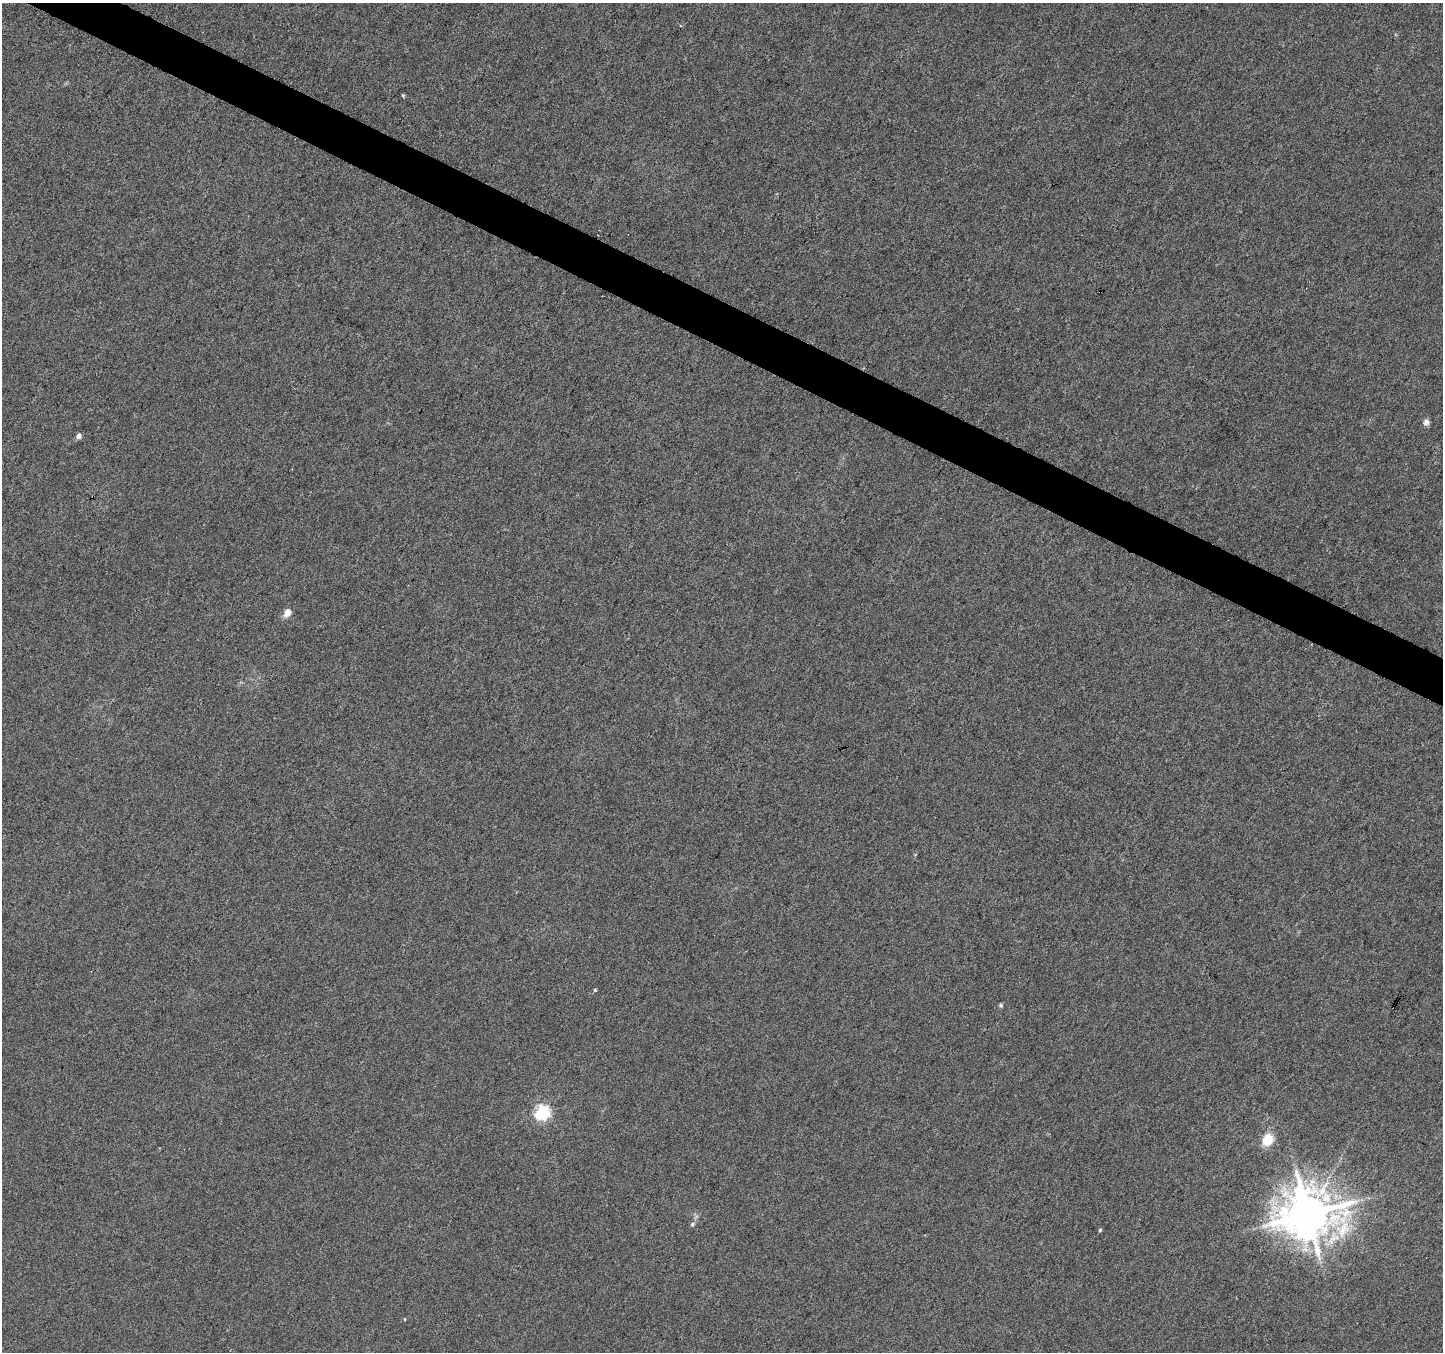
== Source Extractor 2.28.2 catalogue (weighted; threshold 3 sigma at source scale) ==
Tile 11 of 4 x 4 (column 3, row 3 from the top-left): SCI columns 2882-4322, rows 1551-2900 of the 5771 x 5868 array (HDU 1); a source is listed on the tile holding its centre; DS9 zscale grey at full resolution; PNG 1445 x 1354 px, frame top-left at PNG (2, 3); no overlay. Shown black and unused: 3% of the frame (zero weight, under 3 of 6 exposures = <1% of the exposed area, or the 3 px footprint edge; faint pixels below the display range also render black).
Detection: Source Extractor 2.28.2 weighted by HDU 2 'WHT'; one run over the whole footprint, this tile lists its part. Background 0.00617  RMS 0.0033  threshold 0.0134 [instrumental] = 3 sigma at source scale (4.09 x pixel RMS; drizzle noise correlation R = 1.36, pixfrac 0.8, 0.0396/0.0396 arcsec/px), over >= 5 px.
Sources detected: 11; all 11 listed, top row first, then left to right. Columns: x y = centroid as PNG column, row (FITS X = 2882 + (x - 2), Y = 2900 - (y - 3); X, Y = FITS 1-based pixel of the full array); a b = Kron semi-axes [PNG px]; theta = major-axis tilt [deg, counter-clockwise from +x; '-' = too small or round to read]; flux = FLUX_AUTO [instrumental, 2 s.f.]
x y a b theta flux
403 96 4 3 - 0.54
1426 422 7 6 - 1.5
78 436 6 6 - 1.1
287 613 9 7 59 2.5
595 990 4 4 - 0.32
1001 1005 5 5 - 0.54
542 1112 6 6 - 66
1267 1140 8 7 - 10
1308 1214 16 14 2 1500
692 1224 7 4 29 0.57
1100 1230 4 4 - 0.38